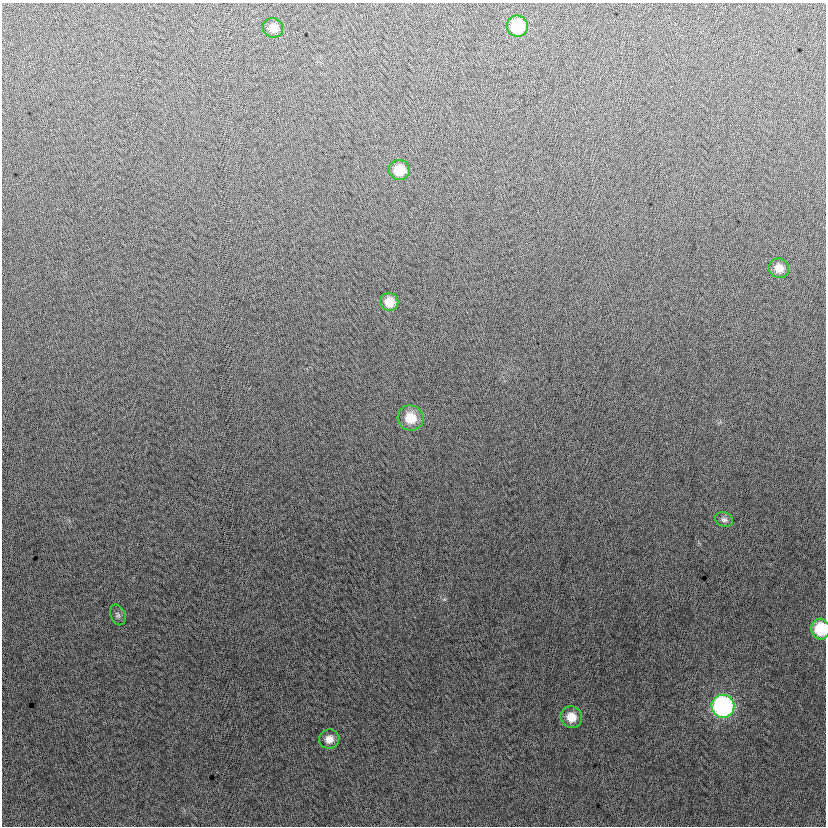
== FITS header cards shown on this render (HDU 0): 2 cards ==
NAXIS1  =                  824
NAXIS2  =                  824

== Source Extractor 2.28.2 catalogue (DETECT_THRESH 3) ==
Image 824 x 824 px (HDU 0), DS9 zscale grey, 1 PNG px = 1 image px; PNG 828 x 828 px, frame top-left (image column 1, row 824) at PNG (2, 3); each listed source drawn as its Kron ellipse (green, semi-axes under 4 px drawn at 4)
Background 2.22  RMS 13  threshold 38.4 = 3 sigma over >= 5 px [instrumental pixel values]
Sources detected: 12; all 12 listed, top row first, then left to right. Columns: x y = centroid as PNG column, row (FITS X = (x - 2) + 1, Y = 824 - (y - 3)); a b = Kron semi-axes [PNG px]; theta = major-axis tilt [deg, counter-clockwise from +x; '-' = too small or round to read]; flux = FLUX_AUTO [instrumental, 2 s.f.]
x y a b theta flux
517 26 10 10 - 39000
273 28 10 9 - 7900
399 170 10 10 - 17000
779 268 10 9 - 8400
389 302 9 9 - 13000
410 418 13 12 - 17000
724 519 9 7 -22 3100
118 615 11 7 -68 2600
820 629 10 9 - 33000
723 706 11 11 - 180000
571 717 11 10 - 13000
329 739 10 9 - 7300
At the frame edge (FLAGS 8, measured only in part): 1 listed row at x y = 820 629